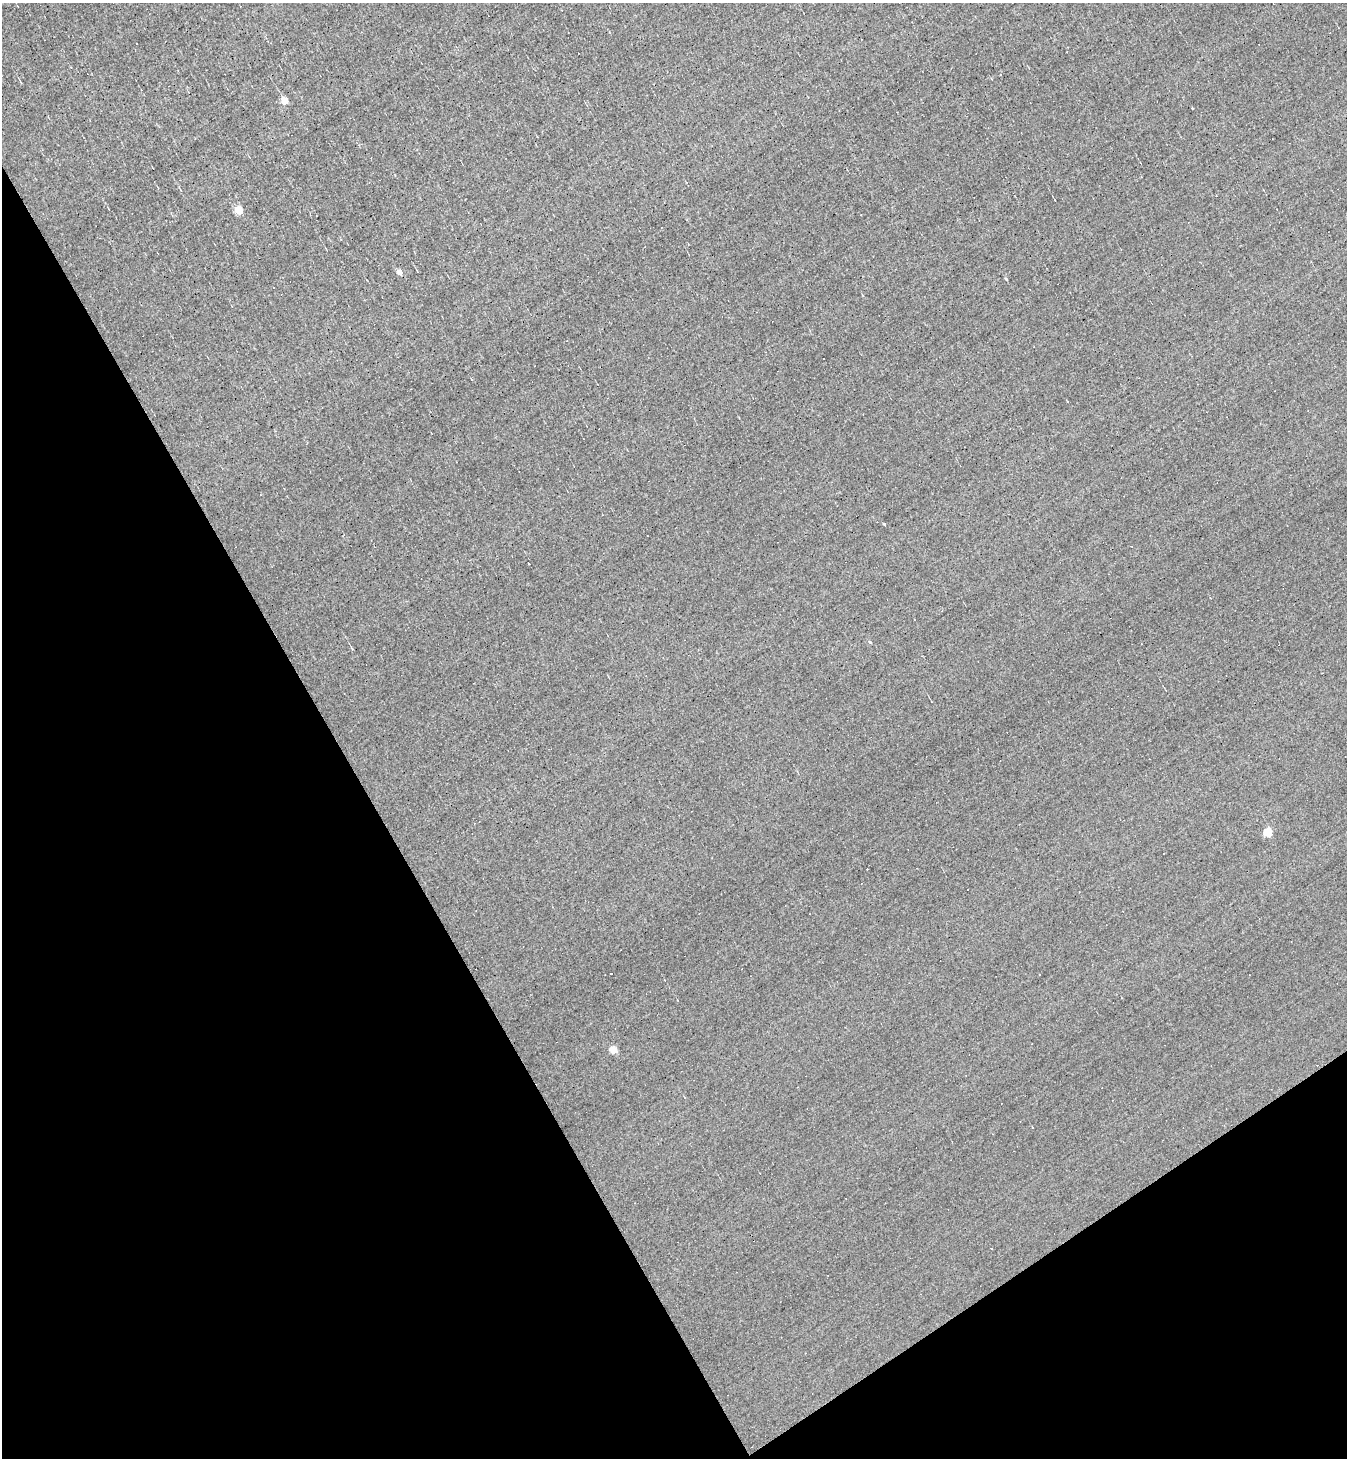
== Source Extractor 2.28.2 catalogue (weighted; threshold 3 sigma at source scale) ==
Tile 14 of 4 x 4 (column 2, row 4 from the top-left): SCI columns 1497-2841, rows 1-1456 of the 5822 x 5826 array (HDU 1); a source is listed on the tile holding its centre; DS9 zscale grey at full resolution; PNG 1349 x 1460 px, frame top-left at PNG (2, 3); no overlay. Shown black and unused: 31% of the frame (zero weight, under 3 of 5 exposures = <1% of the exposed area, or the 3 px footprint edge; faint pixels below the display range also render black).
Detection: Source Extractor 2.28.2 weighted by HDU 2 'WHT'; one run over the whole footprint, this tile lists its part. Background 0.00525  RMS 0.045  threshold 0.201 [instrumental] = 3 sigma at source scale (4.5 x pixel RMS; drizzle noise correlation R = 1.50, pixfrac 1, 0.05/0.05 arcsec/px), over >= 5 px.
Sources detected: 22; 10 cosmic-ray / hot-pixel residue — not listed; the other 12 listed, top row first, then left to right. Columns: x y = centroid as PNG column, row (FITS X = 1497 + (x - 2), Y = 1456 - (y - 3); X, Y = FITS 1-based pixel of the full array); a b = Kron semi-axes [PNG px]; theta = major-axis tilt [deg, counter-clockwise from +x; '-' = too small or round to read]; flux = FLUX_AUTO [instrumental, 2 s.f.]
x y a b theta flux
137 43 3 3 - 12
1000 75 3 2 - 3
284 101 5 4 - 94
239 211 5 5 - 160
400 272 4 4 - 39
1006 279 4 3 - 4.3
884 524 4 2 - 3.6
870 642 4 3 - 4
1268 832 5 5 - 200
611 974 3 2 - 3.9
613 1050 4 4 - 88
1033 1128 3 3 - 23